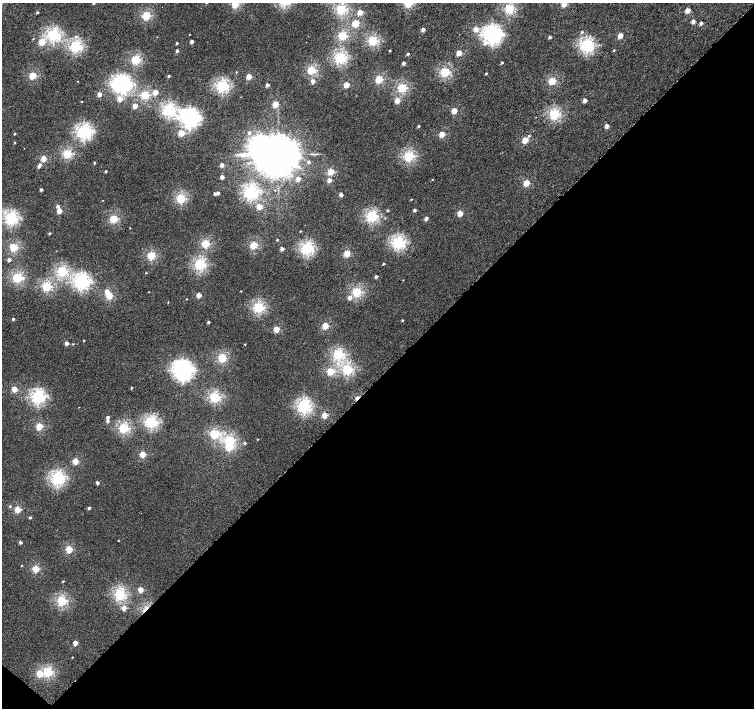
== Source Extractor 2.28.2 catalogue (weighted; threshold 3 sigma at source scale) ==
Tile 15 of 4 x 4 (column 3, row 4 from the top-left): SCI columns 3030-4532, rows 248-1658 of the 6052 x 6055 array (HDU 1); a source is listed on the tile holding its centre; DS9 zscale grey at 2 x 2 block average (1 PNG px = mean of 2 x 2 image px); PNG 756 x 710 px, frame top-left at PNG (2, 3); no overlay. Shown black and unused: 47% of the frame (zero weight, under 4 of 8 exposures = <1% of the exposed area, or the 3 px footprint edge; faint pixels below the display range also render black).
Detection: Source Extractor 2.28.2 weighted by HDU 2 'WHT'; one run over the whole footprint, this tile lists its part. Background 4.05e-04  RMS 0.0014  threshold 0.00554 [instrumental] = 3 sigma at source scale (4.09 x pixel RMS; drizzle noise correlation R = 1.36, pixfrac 0.8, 0.0396/0.0396 arcsec/px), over >= 5 px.
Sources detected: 203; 5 inside a brighter object's white glare — not listed; the other 198 listed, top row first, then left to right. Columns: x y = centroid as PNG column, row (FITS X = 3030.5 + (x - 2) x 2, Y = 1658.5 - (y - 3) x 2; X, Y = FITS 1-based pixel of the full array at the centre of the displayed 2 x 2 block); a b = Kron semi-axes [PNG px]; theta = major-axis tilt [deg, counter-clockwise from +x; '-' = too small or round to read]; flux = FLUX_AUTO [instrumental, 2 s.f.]
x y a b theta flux
408 3 3 3 - 19
235 4 3 3 - 15
563 4 3 3 - 7.3
341 9 3 3 - 31
509 9 3 3 - 28
687 10 3 3 - 5.5
37 12 2 2 - 0.57
360 12 3 2 - 5.4
146 15 3 3 - 20
693 21 3 2 - 2.2
355 23 3 3 - 13
701 23 2 2 - 1.4
476 29 3 3 - 3.6
423 30 2 2 - 2.1
582 32 3 2 - 0.57
53 35 4 4 - 45
492 35 6 6 - 100
76 36 4 3 - 0.57
342 36 3 3 - 21
620 36 3 3 - 5
550 37 2 2 - 0.89
33 38 3 2 - 0.13
373 41 3 3 - 29
42 42 3 3 - 10
192 42 2 2 - 2
177 43 2 2 - 0.49
485 43 5 4 - 1.6
586 45 4 4 - 51
75 46 4 3 - 42
614 50 2 2 - 0.32
177 51 2 2 - 1.2
390 51 2 2 - 0.28
459 53 3 3 - 5.8
408 54 3 2 - 0.76
340 58 3 3 - 42
136 60 3 3 - 24
403 63 2 2 - 1.5
502 63 2 2 - 0.5
311 70 3 3 - 20
236 72 3 2 - 0.21
445 72 3 3 - 25
486 73 2 2 - 0.4
32 76 3 3 - 14
169 76 2 2 - 0.55
249 77 3 3 - 6.9
379 79 3 3 - 15
78 81 2 2 - 0.1
313 81 3 3 - 2
552 81 3 3 - 14
124 84 6 4 81 50
267 85 2 2 - 1.9
346 85 3 3 - 8.3
222 86 4 4 - 44
402 88 3 3 - 23
155 92 3 3 - 4.8
99 94 2 2 - 4.2
145 95 3 3 - 20
120 99 3 3 - 5.1
585 100 2 2 - 2.4
397 101 3 3 - 5.1
82 102 2 2 - 0.15
275 104 3 3 - 9.1
135 106 3 2 - 4.8
168 110 4 4 - 43
454 111 3 3 - 7
554 114 3 3 - 35
536 117 2 2 - 0.1
190 118 6 6 - 100
418 126 2 2 - 0.56
607 126 3 2 - 2.6
84 132 4 4 - 63
181 133 3 3 - 9.9
249 133 3 3 - 0.84
15 134 2 2 - 0.41
442 134 3 3 - 8.1
529 136 3 3 - 0.52
525 140 3 3 - 8.9
15 143 2 2 - 0.25
67 154 3 3 - 24
278 154 11 10 - 1900
409 156 3 3 - 31
43 159 3 3 - 6.2
308 162 3 3 - 0.78
94 163 2 2 - 0.39
40 165 3 2 - 1.3
222 165 2 2 - 2.1
38 167 3 2 - 0.39
106 171 2 2 - 0.52
331 172 3 3 - 9.5
222 177 2 2 - 2.3
298 179 3 2 - 3
329 180 3 2 - 2.8
432 180 2 2 - 0.2
526 183 3 3 - 8.7
41 190 2 2 - 0.93
275 190 2 2 - 0.14
250 192 4 4 - 53
215 193 2 2 - 0.87
218 193 2 2 - 1.5
341 195 2 2 - 2
181 198 3 3 - 26
411 199 2 2 - 0.19
58 206 3 3 - 0.98
259 207 3 3 - 5.2
388 210 2 2 - 0.47
414 210 2 2 - 1
59 211 3 3 - 5.7
460 213 3 3 - 5.9
372 216 4 3 - 37
11 218 4 4 - 47
385 218 3 2 - 0.17
426 218 2 2 - 2
114 219 3 3 - 18
130 228 2 2 - 0.12
300 231 3 2 - 0.2
49 233 2 2 - 0.59
277 240 3 2 - 0.35
205 243 3 3 - 19
398 243 4 4 - 46
254 245 3 3 - 15
14 247 3 3 - 19
307 248 4 4 - 46
282 249 2 2 - 2
347 253 3 3 - 10
151 256 3 3 - 18
9 260 2 2 - 1.5
199 264 3 3 - 37
383 264 2 2 - 0.52
62 271 3 3 - 33
146 273 2 2 - 0.26
376 276 2 2 - 1.2
17 277 3 3 - 30
403 280 2 2 - 0.13
81 282 5 5 - 71
46 286 3 3 - 26
107 291 3 3 - 2.1
241 291 2 2 - 0.16
149 292 2 2 - 0.13
356 292 3 3 - 26
109 295 3 3 - 13
199 295 3 2 - 4.4
350 298 3 3 - 1.8
187 299 2 2 - 0.15
168 302 2 2 - 0.18
258 307 3 3 - 33
13 319 2 2 - 0.77
402 320 2 2 - 0.39
208 322 2 2 - 0.7
325 326 3 3 - 9.9
276 329 3 3 - 7.7
84 341 2 2 - 0.21
66 343 2 2 - 2.3
73 344 3 2 - 0.26
245 344 2 2 - 0.22
338 354 4 3 - 32
222 358 3 3 - 19
347 369 3 3 - 33
182 370 6 6 - 120
330 371 3 3 - 13
131 388 2 2 - 0.4
14 389 3 3 - 6.2
38 397 4 4 - 53
214 397 3 3 - 30
357 398 4 2 - 4.2
304 406 4 4 - 53
324 415 3 3 - 6.7
108 417 2 2 - 1.1
107 421 3 3 - 0.85
151 422 4 4 - 43
39 426 3 3 - 12
124 428 3 3 - 29
214 434 3 3 - 26
257 439 2 2 - 0.22
229 440 4 3 - 21
245 443 3 2 - 0.57
142 454 3 3 - 9.1
75 461 3 3 - 7.7
57 478 4 4 - 53
97 483 2 2 - 1.3
10 506 3 3 - 0.37
89 508 3 2 - 0.76
17 509 3 3 - 9.7
30 517 3 2 - 0.48
118 540 2 2 - 0.15
20 542 2 2 - 1.1
69 549 3 3 - 12
21 566 2 2 - 0.21
35 569 3 3 - 12
63 581 2 2 - 0.24
140 590 3 3 - 5.6
120 594 4 4 - 36
61 601 3 3 - 28
124 608 3 3 - 3.6
146 609 7 3 46 1.9
75 643 3 3 - 4
72 657 2 2 - 0.17
48 672 3 3 - 24
39 673 3 3 - 7.6
Overlapping masked pixels (flux is a lower limit): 2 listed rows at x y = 357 398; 146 609
Isophote crosses this tile's border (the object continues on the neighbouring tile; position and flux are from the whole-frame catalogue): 4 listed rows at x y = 408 3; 235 4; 563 4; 11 218